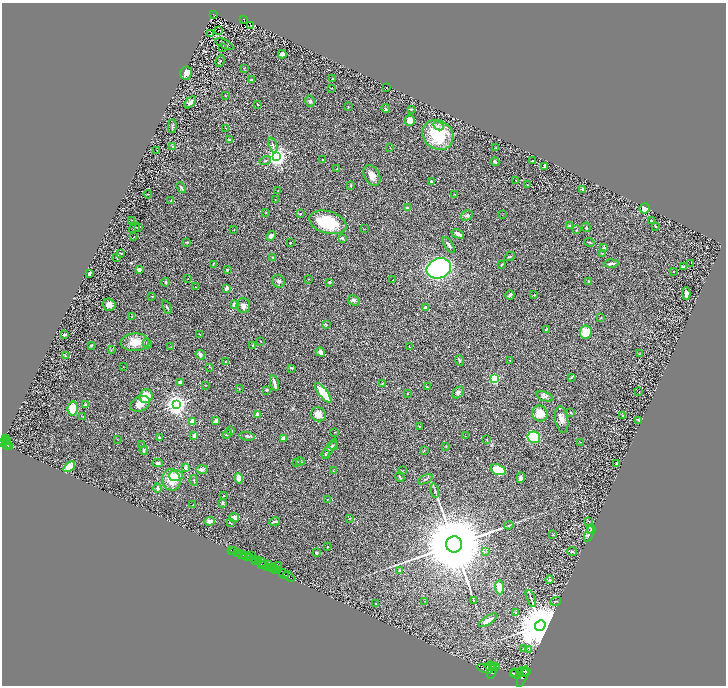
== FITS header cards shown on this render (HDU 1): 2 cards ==
NAXIS1  =                 1448
NAXIS2  =                 1367

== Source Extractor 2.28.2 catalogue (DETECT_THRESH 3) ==
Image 1448 x 1367 px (HDU 1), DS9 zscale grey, zoomed out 1/2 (1 PNG px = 2 x 2 image px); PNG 728 x 688 px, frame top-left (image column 1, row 1366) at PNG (2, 3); each listed source drawn as its Kron ellipse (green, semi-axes under 4 px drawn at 4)
Background 0.495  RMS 0.029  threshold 0.0882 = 3 sigma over >= 5 px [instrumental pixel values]
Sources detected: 312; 37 cannot appear on this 1/2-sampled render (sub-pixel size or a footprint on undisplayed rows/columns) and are neither listed nor drawn; the other 275 listed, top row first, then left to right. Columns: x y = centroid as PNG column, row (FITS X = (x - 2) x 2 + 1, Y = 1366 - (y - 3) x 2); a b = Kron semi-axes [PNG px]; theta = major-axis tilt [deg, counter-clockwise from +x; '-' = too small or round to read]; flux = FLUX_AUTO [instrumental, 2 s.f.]
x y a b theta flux
213 14 3 2 - 52
244 20 3 2 - 49
251 26 3 1 - 2.7
218 31 2 1 - 54
211 33 3 1 - 0.23
224 44 9 3 -26 7.9
222 47 2 1 - 1.5
282 54 4 3 - 17
220 61 6 4 69 7.4
244 68 3 2 - 2.2
186 73 6 5 - 32
251 79 2 2 - 18
333 79 3 2 - 2.8
331 88 2 2 - 1.6
386 88 2 1 - 1.7
225 96 3 2 - 2.3
310 101 5 5 - 12
190 102 7 3 48 22
258 104 3 2 - 3.5
348 106 2 2 - 1.8
385 108 4 2 - 4
411 109 3 2 - 6.5
410 121 5 5 - 55
172 126 7 3 89 8.4
438 126 5 4 - 12
226 128 2 2 - 2.1
438 135 16 14 -39 240
230 140 3 3 - 14
273 145 8 2 -69 8.2
173 146 3 3 - 4.8
390 148 2 2 - 2.4
496 148 2 2 - 2.8
157 150 2 2 - 2.3
277 156 3 3 - 4200
323 160 2 2 - 13
265 161 6 2 16 6.1
533 161 3 2 - 4.3
495 162 4 3 - 8.7
545 166 2 2 - 6.1
337 169 2 2 - 2.2
372 175 11 7 -61 44
516 180 2 2 - 1.7
431 181 3 3 - 9
527 185 2 2 - 3.3
351 186 3 2 - 6.1
181 188 6 2 -50 8.7
583 189 3 2 - 14
278 191 3 2 - 2.1
148 194 4 3 - 4.3
454 194 2 2 - 3.1
275 199 2 1 - 1.6
171 201 4 3 - 4.7
407 208 4 3 - 5.9
644 208 5 5 - 30
266 213 3 2 - 2.5
300 214 3 2 - 2.8
467 215 6 4 28 12
502 215 2 2 - 2.5
132 220 2 1 - 1.8
651 221 3 2 - 6.9
328 222 19 11 -15 270
569 225 3 3 - 5.8
139 227 4 2 - 5.7
586 227 5 2 - 7.3
656 227 3 3 - 3.8
135 228 6 2 37 5.2
364 229 2 2 - 2.3
234 230 2 1 - 1.4
576 230 4 2 - 3.4
458 234 7 3 -24 30
271 236 5 4 - 26
134 237 3 2 - 2.9
342 238 4 3 - 9.2
187 242 3 2 - 4.1
589 242 5 3 - 5.6
290 243 2 2 - 16
449 245 9 3 -56 14
604 248 3 3 - 8.8
121 253 3 1 - 2.3
602 253 3 2 - 2.2
117 257 3 3 - 4.1
273 257 3 2 - 6
509 257 6 2 27 6.3
691 263 2 1 - 26
213 264 4 2 - 4.1
611 264 7 2 3 14
501 265 3 2 - 3.9
683 266 2 2 - 35
439 268 12 9 23 1200
139 269 4 3 - 16
227 270 3 3 - 7.1
673 271 3 2 - 1.9
89 273 4 3 - 9.8
188 279 2 1 - 2.3
308 279 2 2 - 1.8
393 280 2 2 - 3.4
279 281 6 6 - 16
589 281 2 2 - 19
165 282 4 3 - 6.9
329 282 4 3 - 11
196 287 3 2 - 2.6
227 288 3 3 - 18
686 294 6 3 -88 20
510 295 4 3 - 16
534 295 3 2 - 2.8
152 296 3 2 - 2.2
354 300 6 5 - 15
235 304 2 2 - 110
109 305 6 6 - 34
243 306 7 7 - 28
167 307 7 2 -66 6.8
426 308 3 2 - 32
132 316 3 2 - 2.8
601 317 2 2 - 2.6
326 325 3 3 - 5.3
546 330 3 2 - 6.6
586 332 7 6 - 90
65 334 4 3 - 11
200 334 3 2 - 2.9
261 341 3 2 - 2.4
135 342 14 9 3 82
147 343 5 2 - 7
92 345 3 3 - 5.3
253 346 3 3 - 7.3
171 347 3 3 - 2.9
409 347 3 2 - 3.2
111 350 3 2 - 2.8
320 352 5 3 - 20
639 354 2 1 - 1.8
200 355 5 4 - 12
65 356 3 1 - 5
510 360 3 2 - 3.5
459 361 5 3 - 7.9
226 362 3 2 - 3.9
123 367 2 2 - 1.5
210 367 2 2 - 3.1
292 368 3 2 - 6.2
571 377 4 2 - 4.7
495 379 3 3 - 610
180 382 4 3 - 10
274 383 8 3 -76 21
382 384 4 3 - 4.7
205 385 3 2 - 2.2
427 387 4 2 - 3.8
239 388 2 1 - 1.2
266 390 4 3 - 5.3
458 392 7 4 45 16
639 392 2 1 - 2.5
323 393 12 3 -52 150
407 393 3 2 - 2.2
146 396 7 6 - 82
545 396 8 4 -19 18
140 404 10 7 26 41
177 404 4 4 - 3900
86 405 4 3 - 15
73 408 7 5 80 97
570 412 2 2 - 2.1
540 413 8 7 - 68
258 414 2 2 - 73
318 414 7 7 - 44
623 415 3 2 - 14
83 417 3 3 - 4.4
562 419 13 6 -80 33
192 421 4 3 - 33
216 421 3 3 - 27
639 421 4 1 - 2
419 426 3 3 - 4.1
231 430 3 2 - 11
335 432 2 2 - 2.4
227 434 4 2 - 6.3
194 436 3 3 - 14
247 436 7 3 -7 13
465 436 2 1 - 1.5
159 437 3 3 - 5.3
534 437 6 5 - 200
283 438 3 3 - 55
6 439 3 3 - 430
117 439 2 1 - 1.5
487 440 3 2 - 3.8
6 441 4 2 - 480
3 442 2 2 - 1100
581 442 3 2 - 2.5
7 444 5 2 - 390
142 445 3 2 - 2.1
9 446 3 2 - 260
333 446 4 3 - 6.3
446 447 3 2 - 4.1
330 449 12 4 55 20
144 450 4 2 - 5.4
424 450 3 2 - 3.3
326 454 4 3 - 5.1
300 462 4 2 - 4.8
158 463 5 3 - 15
296 463 3 2 - 2.9
616 464 2 2 - 27
69 467 7 4 38 69
185 467 4 3 - 22
202 469 6 3 1 12
498 470 8 5 -21 120
333 471 3 3 - 3.9
402 471 4 1 - 2.2
176 476 7 5 4 70
400 477 5 3 - 6.9
239 478 5 3 - 51
521 478 5 3 - 13
425 479 8 3 26 9.8
171 480 11 9 -77 91
194 481 5 3 - 5.3
157 488 4 3 - 12
435 491 7 2 -77 7.8
223 496 2 2 - 2.4
327 500 2 1 - 1.6
223 503 3 3 - 7.8
193 505 2 1 - 1.8
234 518 5 3 - 38
350 518 3 1 - 3.2
210 521 5 3 - 19
274 522 5 2 - 13
589 522 3 2 - 3.3
230 523 3 2 - 5.3
509 525 4 2 - 5.2
591 529 5 3 - 15
589 534 8 4 71 24
553 535 2 2 - 11
454 544 8 8 - 100000
327 546 3 2 - 2.7
231 550 2 1 - 18
234 551 2 1 - 58
486 551 3 2 - 3.1
572 551 5 3 - 7.6
238 553 2 1 - 290
316 553 3 3 - 11
242 554 2 1 - 530
246 556 4 2 - 150
251 556 2 1 - 24
250 558 3 1 - 83
254 559 3 2 - 160
259 560 2 1 - 350
255 561 3 1 - 650
263 562 3 1 - 450
261 564 2 1 - 330
264 564 2 2 - 310
269 564 4 2 - 700
278 566 3 2 - 3.6
268 567 3 1 - 440
271 567 2 1 - 480
274 568 3 2 - 840
276 570 2 1 - 250
278 570 2 2 - 620
399 571 2 2 - 49
284 574 5 2 - 700
289 577 6 3 -41 740
549 580 4 3 - 5.3
499 587 7 4 -86 75
531 598 9 2 -69 9.6
474 600 3 3 - 3.8
425 601 2 2 - 1.8
556 601 5 2 - 6.1
376 603 3 2 - 3.7
516 612 3 2 - 2.5
488 620 10 3 31 26
540 625 6 4 47 45000
523 649 3 3 - 4.9
529 649 3 2 - 2.5
490 666 5 2 - 3200
492 666 3 2 - 1900
496 667 2 1 - 790
485 669 8 4 -17 13000
492 671 8 3 69 4500
523 672 6 3 -24 4500
526 672 4 1 - 1300
513 673 3 2 - 3700
519 673 4 2 - 2500
516 674 6 4 -49 9400
523 677 11 4 67 5000
At the frame edge (FLAGS 8, measured only in part): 1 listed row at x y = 3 442
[37 sub-pixel or undisplayed-footprint detections neither listed nor drawn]